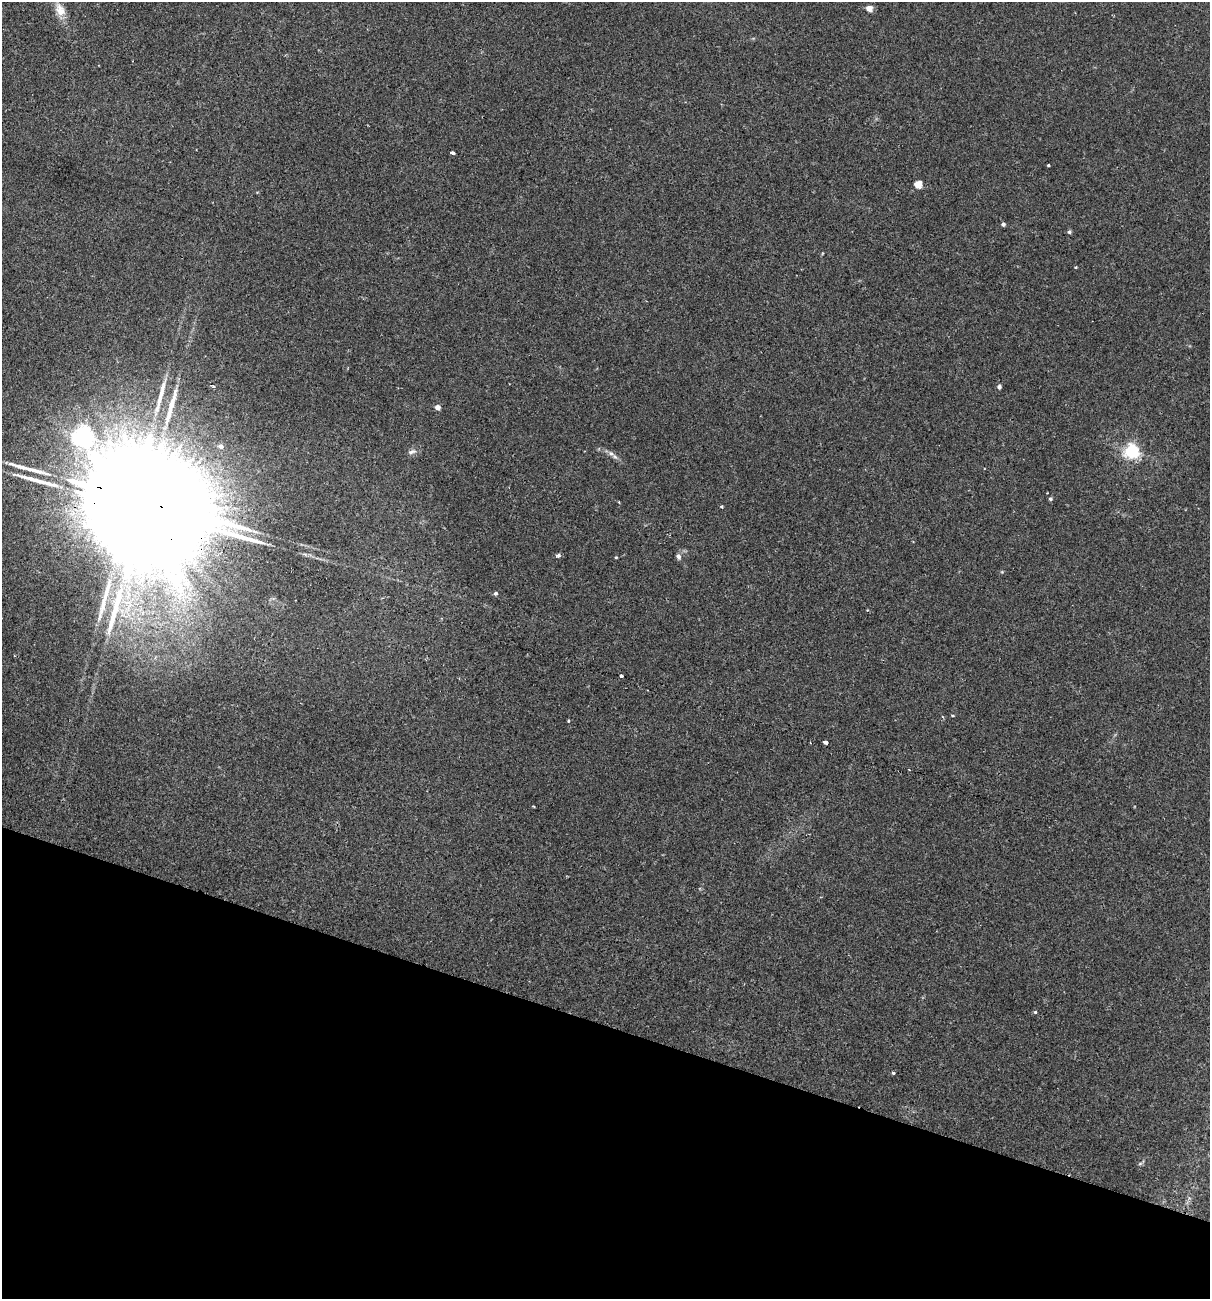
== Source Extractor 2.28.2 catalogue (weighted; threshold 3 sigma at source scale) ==
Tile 15 of 4 x 4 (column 3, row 4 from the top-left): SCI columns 2722-3929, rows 20-1316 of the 5318 x 5231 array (HDU 1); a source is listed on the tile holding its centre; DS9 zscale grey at full resolution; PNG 1212 x 1301 px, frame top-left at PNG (2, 2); no overlay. Shown black and unused: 21% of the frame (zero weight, under 2 of 3 exposures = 3% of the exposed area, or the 3 px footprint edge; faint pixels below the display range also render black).
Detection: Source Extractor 2.28.2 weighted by HDU 2 'WHT'; one run over the whole footprint, this tile lists its part. Background 0.0243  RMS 0.0061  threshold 0.0275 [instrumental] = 3 sigma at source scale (4.5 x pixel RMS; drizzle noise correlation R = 1.50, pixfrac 1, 0.05/0.05 arcsec/px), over >= 5 px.
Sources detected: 38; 1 inside a brighter object's white glare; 1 cosmic-ray / hot-pixel residue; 6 long thin detections or spike segments (spike, bleed or trail) — not listed; the other 30 listed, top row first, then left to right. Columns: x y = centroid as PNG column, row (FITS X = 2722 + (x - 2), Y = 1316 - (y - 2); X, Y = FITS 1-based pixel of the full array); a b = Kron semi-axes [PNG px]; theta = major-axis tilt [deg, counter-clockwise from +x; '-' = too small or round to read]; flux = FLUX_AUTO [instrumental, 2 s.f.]
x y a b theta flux
869 8 5 4 - 7.8
60 10 19 12 -65 7.7
453 153 4 3 - 1.8
1048 165 3 3 - 0.68
918 184 5 5 - 17
1003 224 4 4 - 1.5
1069 232 5 5 - 0.94
1076 267 3 3 - 0.49
213 386 3 3 - 1.1
999 387 5 4 - 1.6
438 407 4 4 - 4.2
221 446 5 5 - 2.5
1132 451 6 6 - 150
412 452 12 6 19 2.3
611 453 9 6 -46 2.1
1050 499 4 4 - 0.98
721 506 4 3 - 0.73
141 509 65 17 -19 46000
558 556 6 5 - 1.3
616 557 3 3 - 0.55
678 557 7 6 - 1.6
496 593 5 4 - 1.2
621 676 3 3 - 13
953 715 4 3 - 0.91
568 720 3 3 - 1.2
825 742 4 3 - 8.5
533 806 4 3 - 0.46
1035 1012 4 4 - 0.7
893 1073 3 3 - 1.7
1140 1164 7 4 2 0.88
Overlapping masked pixels (flux is a lower limit): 1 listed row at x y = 141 509